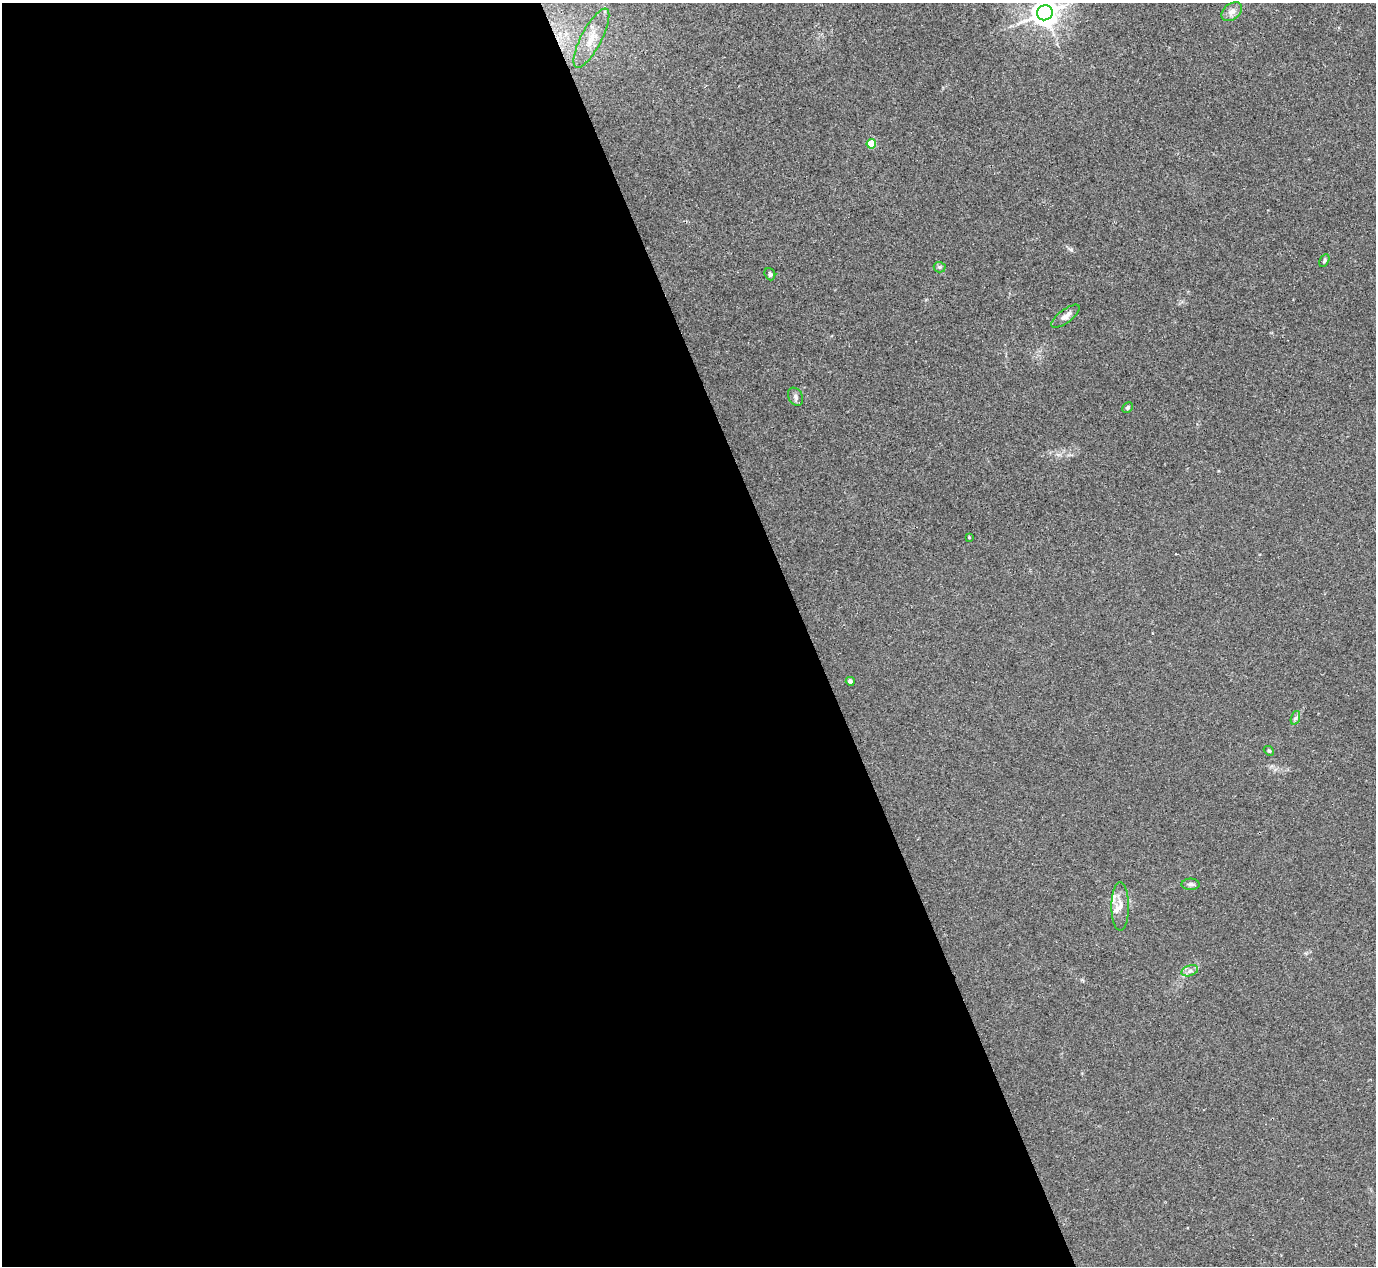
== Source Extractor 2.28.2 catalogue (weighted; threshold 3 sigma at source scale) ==
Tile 9 of 4 x 4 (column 1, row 3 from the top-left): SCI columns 42-1415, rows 1447-2710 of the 5567 x 5545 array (HDU 1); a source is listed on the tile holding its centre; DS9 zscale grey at full resolution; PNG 1378 x 1268 px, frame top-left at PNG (2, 3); each listed source drawn as its Kron ellipse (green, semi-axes under 4 px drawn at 4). Shown black and unused: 59% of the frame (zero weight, under 2 of 3 exposures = <1% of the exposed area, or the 3 px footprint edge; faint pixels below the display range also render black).
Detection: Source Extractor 2.28.2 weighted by HDU 2 'WHT'; one run over the whole footprint, this tile lists its part. Background 0.0497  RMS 0.0076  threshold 0.0343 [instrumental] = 3 sigma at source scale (4.5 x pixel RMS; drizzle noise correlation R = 1.50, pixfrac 1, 0.05/0.05 arcsec/px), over >= 5 px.
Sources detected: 19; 2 inside a brighter listed object's ellipse — not listed separately; the other 17 listed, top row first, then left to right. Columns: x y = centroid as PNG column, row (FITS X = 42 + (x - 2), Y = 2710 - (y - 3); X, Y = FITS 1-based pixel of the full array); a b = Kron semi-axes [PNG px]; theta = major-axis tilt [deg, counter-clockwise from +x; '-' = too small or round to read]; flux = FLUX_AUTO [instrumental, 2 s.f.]
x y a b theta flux
1232 12 11 8 39 4.6
1045 13 8 7 - 910
591 38 33 10 62 15
871 144 5 5 - 23
1324 261 7 4 59 1.3
940 267 6 5 - 1.3
770 274 6 5 - 1.8
1065 316 17 6 37 4.4
796 397 9 7 -59 2.3
1127 407 5 4 - 1.5
969 537 3 3 - 0.58
850 681 4 4 - 1.6
1295 718 7 4 71 1.6
1269 751 5 4 - 0.91
1191 884 9 6 0 2.3
1120 906 24 9 -90 7.3
1190 971 9 5 19 2.6
Isophote crosses this tile's border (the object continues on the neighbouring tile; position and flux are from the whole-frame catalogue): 1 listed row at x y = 1045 13